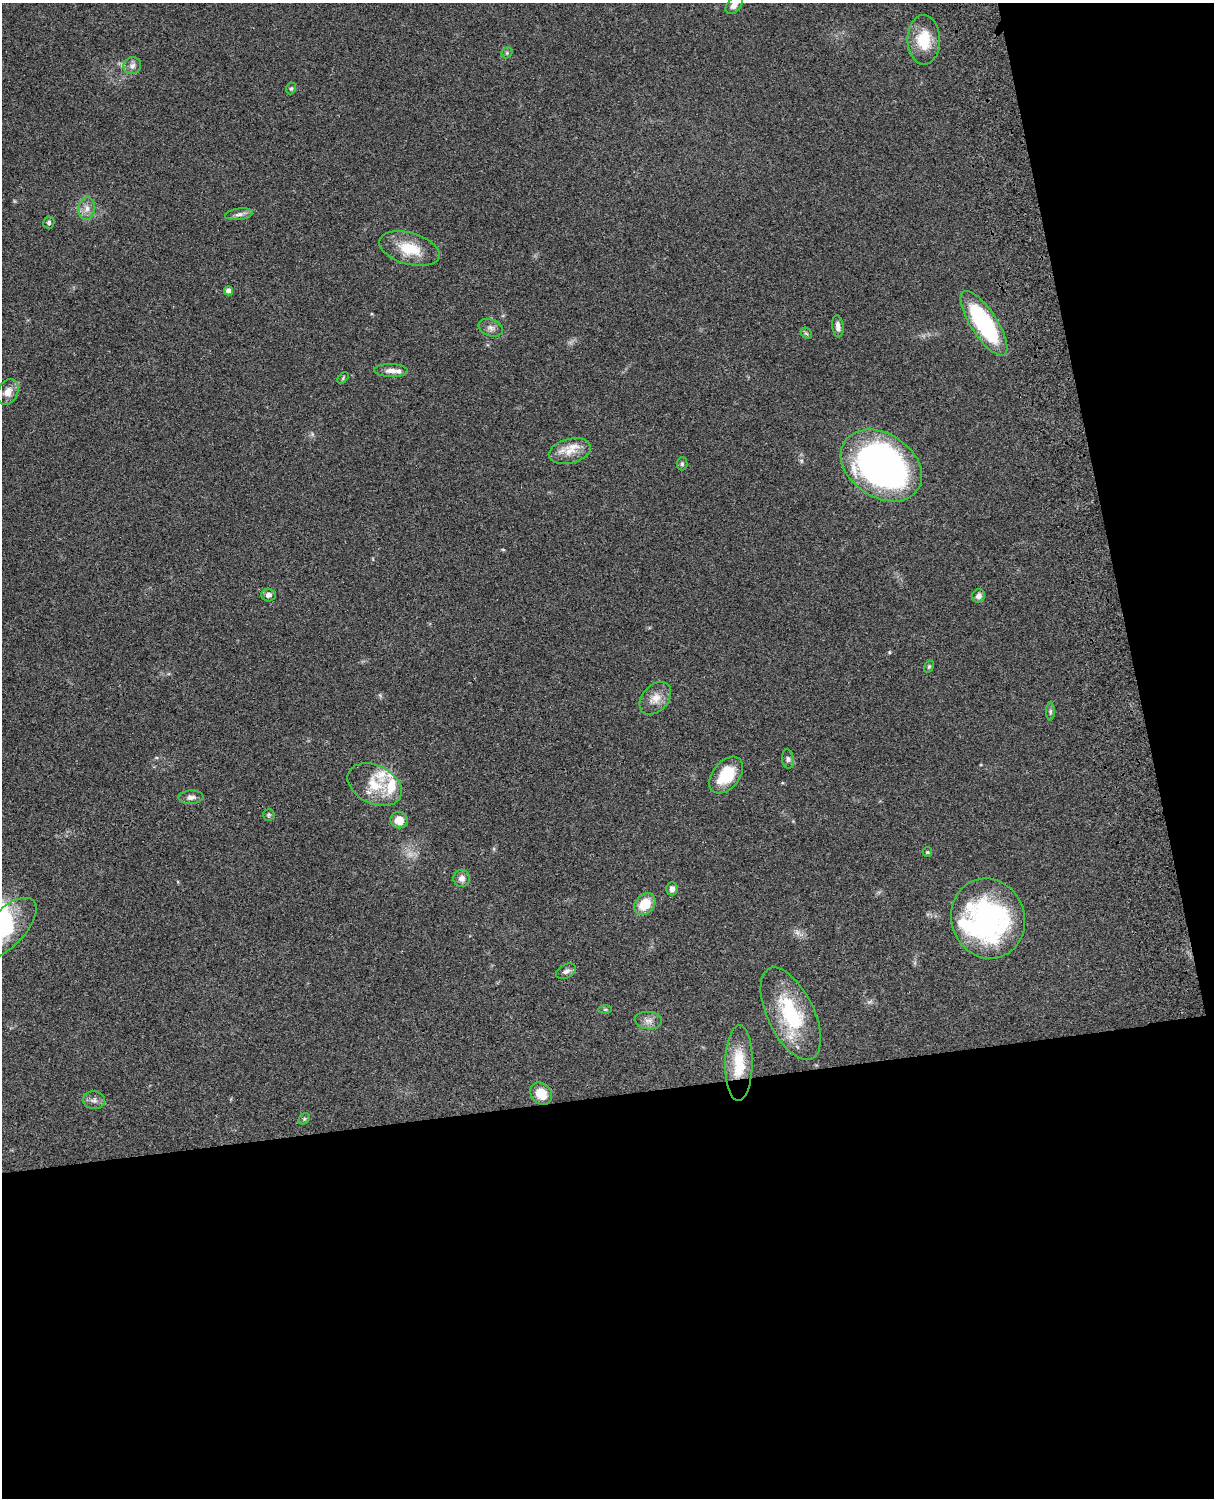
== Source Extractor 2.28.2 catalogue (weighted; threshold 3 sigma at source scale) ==
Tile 12 of 4 x 3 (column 4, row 3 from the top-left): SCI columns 3757-4968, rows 277-1772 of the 5086 x 4926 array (HDU 1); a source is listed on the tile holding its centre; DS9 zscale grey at full resolution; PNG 1216 x 1500 px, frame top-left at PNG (2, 3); each listed source drawn as its Kron ellipse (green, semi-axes under 4 px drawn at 4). Shown black and unused: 33% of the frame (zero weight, under 3 of 4 exposures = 6% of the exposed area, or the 3 px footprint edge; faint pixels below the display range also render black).
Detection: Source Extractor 2.28.2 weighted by HDU 2 'WHT'; one run over the whole footprint, this tile lists its part. Background 0.0778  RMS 0.0058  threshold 0.026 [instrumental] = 3 sigma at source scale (4.5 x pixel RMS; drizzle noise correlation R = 1.50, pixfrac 1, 0.05/0.05 arcsec/px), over >= 5 px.
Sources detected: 49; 1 too faint to see at this stretch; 1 inside a brighter object's white glare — neither listed nor drawn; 2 inside a brighter listed object's ellipse — not listed separately; the other 45 listed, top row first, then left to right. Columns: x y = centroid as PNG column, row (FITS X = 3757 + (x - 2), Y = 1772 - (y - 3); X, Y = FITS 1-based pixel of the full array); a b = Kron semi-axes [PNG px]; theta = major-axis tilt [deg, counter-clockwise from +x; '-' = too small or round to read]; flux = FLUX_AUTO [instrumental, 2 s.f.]
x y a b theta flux
734 5 10 6 47 4
924 40 25 16 -89 17
507 53 6 5 - 0.86
132 66 9 8 - 2.6
291 88 6 4 67 0.87
87 208 11 8 83 3.8
239 214 14 5 8 2.4
49 222 6 5 - 1.2
409 249 31 15 -16 17
229 291 4 4 - 2.6
984 323 37 13 -57 67
838 326 11 5 -83 2.6
491 328 12 8 -20 3
806 333 6 4 -43 0.84
391 371 17 6 -2 4.1
343 378 7 4 47 0.74
8 392 13 10 61 5.6
570 451 21 12 15 8.9
682 464 6 5 - 1
881 465 44 31 -34 230
269 595 7 6 - 2.4
979 596 7 6 - 2.5
929 667 6 4 69 0.77
655 698 19 13 48 7.1
1050 711 9 4 89 1.1
788 759 10 6 -83 1.6
726 775 21 13 50 19
375 785 29 19 -26 18
191 797 12 7 3 2.6
269 815 6 5 - 0.84
399 820 8 8 - 7.8
927 852 5 4 - 0.63
462 878 8 8 - 3.2
672 889 6 5 - 2.7
645 904 12 9 44 12
988 918 40 37 -71 120
6 929 39 18 45 35
566 971 11 6 28 2.3
605 1009 6 4 0 0.74
791 1014 50 23 -64 44
648 1021 14 8 -5 3.7
739 1063 37 14 89 19
541 1094 12 9 -50 11
94 1100 11 9 -10 2.4
304 1119 6 5 - 0.96
Isophote crosses this tile's border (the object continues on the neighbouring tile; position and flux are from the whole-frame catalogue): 2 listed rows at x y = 734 5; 6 929